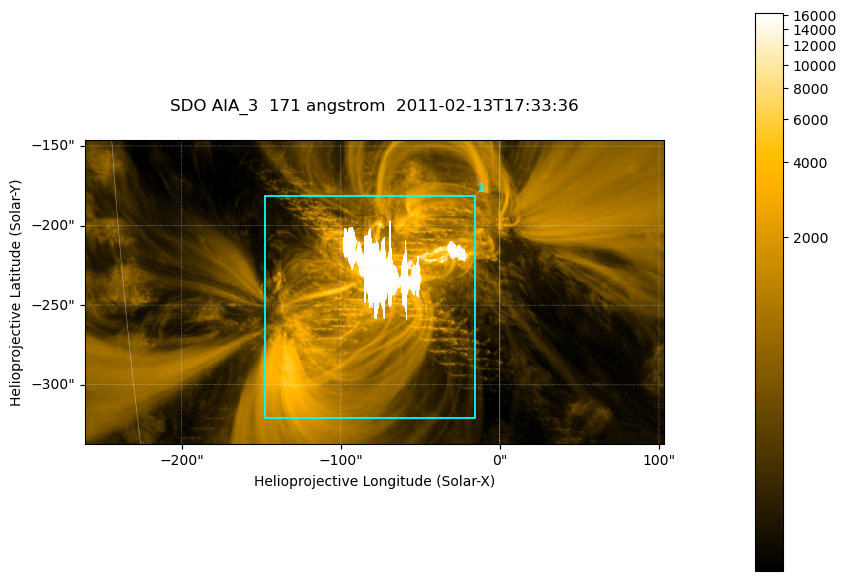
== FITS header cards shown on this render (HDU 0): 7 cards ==
TELESCOP= 'SDO     '           /
INSTRUME= 'AIA_3   '           /
WAVELNTH=                  171 /
WAVEUNIT= 'angstrom'           /
DATE-OBS= '2011-02-13T17:33:36.34' /
CTYPE1  = 'HPLN-TAN'           /
CTYPE2  = 'HPLT-TAN'           /

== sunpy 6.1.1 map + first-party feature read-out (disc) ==
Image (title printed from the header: SDO AIA_3  171 angstrom  2011-02-13T17:33:36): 607 x 318 px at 0.599 arcsec/px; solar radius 972 arcsec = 1622 px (partial field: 2.3% of the solar disc is inside the frame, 100% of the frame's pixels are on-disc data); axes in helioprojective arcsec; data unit not stated in the header (colour bar unlabelled)
Pointing: header CRPIX1/2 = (2056.06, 2043.72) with CRVAL1/2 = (0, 0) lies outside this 607 x 318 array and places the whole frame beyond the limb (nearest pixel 1.39 R_sun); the SolarSoft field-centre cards XCEN/YCEN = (-78.57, -241.7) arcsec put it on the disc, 1316 arcsec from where CRPIX/CRVAL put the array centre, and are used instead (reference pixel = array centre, CRVAL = XCEN/YCEN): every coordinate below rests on XCEN/YCEN
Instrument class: DISC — disc imager (sunpy class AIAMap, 171 A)
Bright regions (active regions / flare kernels): reference = the on-disc median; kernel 5 px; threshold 5 sigma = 1966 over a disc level ~386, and >= 1.15x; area >= 193 px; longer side >= 4 px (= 2.4 arcsec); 1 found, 1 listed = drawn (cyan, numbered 1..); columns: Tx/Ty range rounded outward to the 2 arcsec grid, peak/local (2 s.f.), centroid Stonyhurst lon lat
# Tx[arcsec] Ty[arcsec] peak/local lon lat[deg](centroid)
1 -148..-14 -322..-180 42 -5 -21